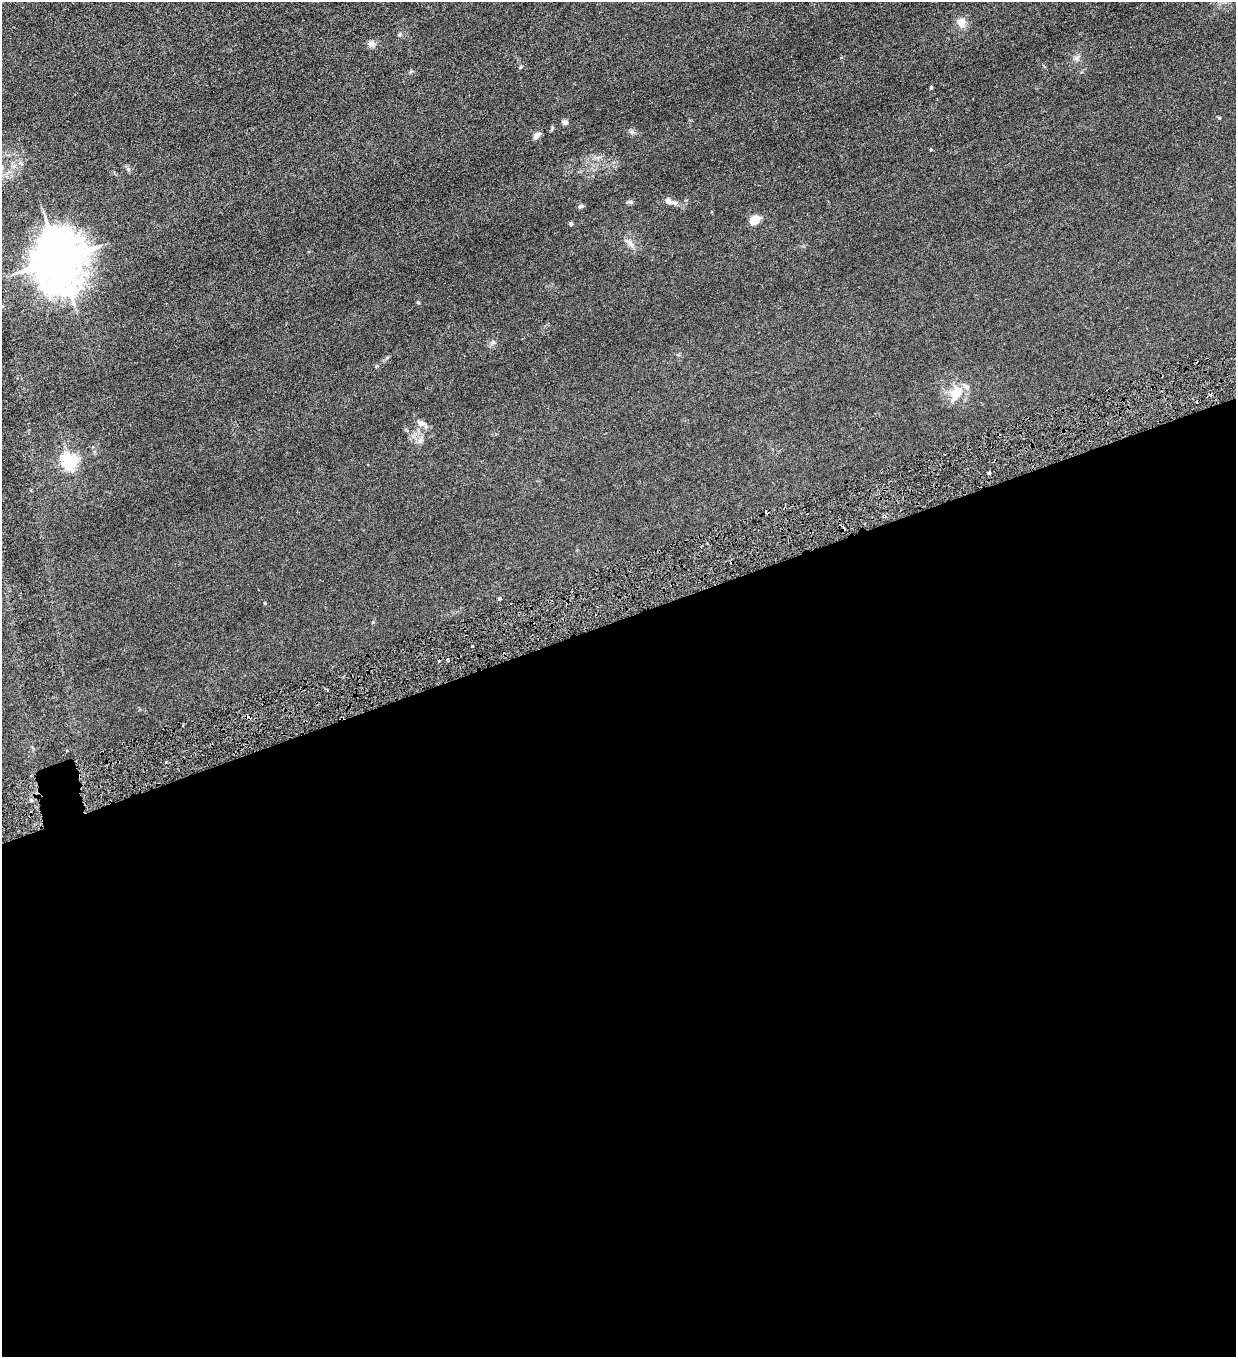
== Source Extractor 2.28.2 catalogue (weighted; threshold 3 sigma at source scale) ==
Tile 15 of 4 x 4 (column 3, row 4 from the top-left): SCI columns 2751-3984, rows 1-1355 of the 5372 x 5421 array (HDU 1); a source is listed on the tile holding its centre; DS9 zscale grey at full resolution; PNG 1238 x 1359 px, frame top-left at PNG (2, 2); no overlay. Shown black and unused: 55% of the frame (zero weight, under 3 of 6 exposures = <1% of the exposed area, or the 3 px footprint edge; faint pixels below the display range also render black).
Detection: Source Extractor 2.28.2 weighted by HDU 2 'WHT'; one run over the whole footprint, this tile lists its part. Background 0.0136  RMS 0.0032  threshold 0.0131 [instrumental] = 3 sigma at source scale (4.09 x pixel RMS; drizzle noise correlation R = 1.36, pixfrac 0.8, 0.05/0.05 arcsec/px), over >= 5 px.
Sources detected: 36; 6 cosmic-ray / hot-pixel residue — not listed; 1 inside a brighter listed object's ellipse — not listed separately; the other 29 listed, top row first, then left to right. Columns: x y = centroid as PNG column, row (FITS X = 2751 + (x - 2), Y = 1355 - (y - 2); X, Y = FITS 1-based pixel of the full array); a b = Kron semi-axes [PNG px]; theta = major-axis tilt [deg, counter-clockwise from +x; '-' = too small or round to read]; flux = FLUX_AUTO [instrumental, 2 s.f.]
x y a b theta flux
961 23 12 11 - 2.1
400 35 6 5 - 0.47
371 44 10 7 -25 1.2
1076 58 7 6 - 0.8
931 87 4 3 - 0.42
565 122 6 6 - 0.89
552 128 6 4 73 0.36
632 132 6 6 - 0.63
537 135 10 5 42 1.4
931 150 4 3 - 0.29
128 169 6 5 - 0.54
669 201 18 7 -17 1.9
630 202 7 5 -1 0.56
581 206 7 5 17 0.53
754 220 13 9 41 2.7
571 224 5 4 - 0.44
630 243 14 7 -51 1.5
59 260 16 13 -89 1400
418 302 5 3 - 0.25
493 342 6 5 - 0.57
956 393 23 15 62 5.2
421 423 10 8 -25 1.4
69 461 6 6 - 81
989 473 3 3 - 1.1
884 516 5 4 - 0.48
500 598 5 4 - 0.34
265 603 4 4 - 0.25
447 660 3 3 - 0.42
248 717 7 4 -13 1.1
Overlapping masked pixels (flux is a lower limit): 2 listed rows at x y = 884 516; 248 717